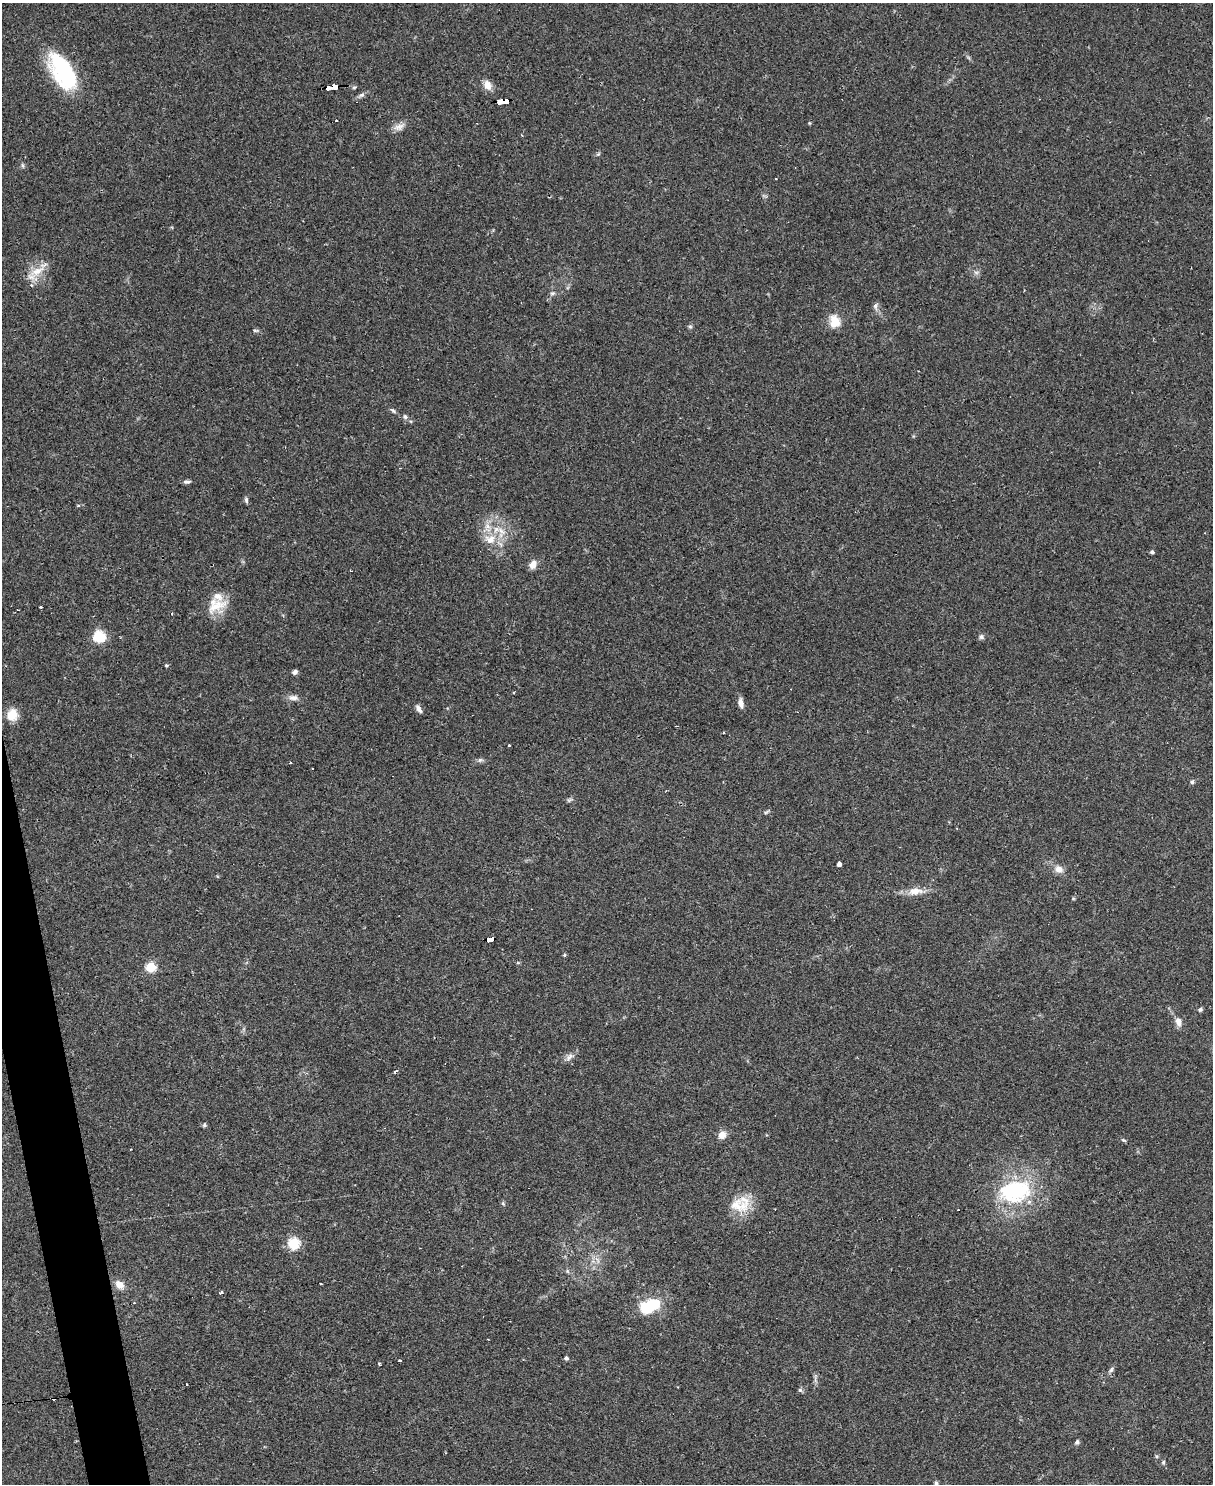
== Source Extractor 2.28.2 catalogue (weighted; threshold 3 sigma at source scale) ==
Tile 7 of 4 x 3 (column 3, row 2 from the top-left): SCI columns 2423-3633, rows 1728-3209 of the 4844 x 4824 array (HDU 1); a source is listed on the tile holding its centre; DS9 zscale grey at full resolution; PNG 1215 x 1486 px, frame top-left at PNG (2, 3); no overlay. Shown black and unused: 2% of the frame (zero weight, under 2 of 3 exposures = <1% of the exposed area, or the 3 px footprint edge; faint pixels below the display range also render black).
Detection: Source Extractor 2.28.2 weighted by HDU 2 'WHT'; one run over the whole footprint, this tile lists its part. Background 0.0698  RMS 0.0058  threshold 0.0262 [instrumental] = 3 sigma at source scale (4.5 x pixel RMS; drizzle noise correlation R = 1.50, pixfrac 1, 0.05/0.05 arcsec/px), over >= 5 px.
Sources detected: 85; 1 inside a brighter object's white glare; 8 cosmic-ray / hot-pixel residue — not listed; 3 inside a brighter listed object's ellipse — not listed separately; the other 73 listed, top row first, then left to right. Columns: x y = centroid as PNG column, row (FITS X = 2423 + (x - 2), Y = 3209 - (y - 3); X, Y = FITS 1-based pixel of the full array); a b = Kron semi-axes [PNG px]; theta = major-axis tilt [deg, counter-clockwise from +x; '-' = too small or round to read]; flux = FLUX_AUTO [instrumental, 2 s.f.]
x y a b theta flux
62 72 45 22 -59 49
488 85 13 9 -67 4.4
335 86 6 4 5 43
329 87 5 3 - 44
354 87 6 4 2 0.76
362 95 9 5 26 1.6
504 101 8 4 1 77
336 121 3 3 - 2.1
809 123 5 3 - 0.54
399 127 17 8 21 3.9
598 154 6 4 45 0.78
23 165 7 4 -81 0.91
37 271 25 10 28 8.5
976 272 7 4 -18 1.2
553 293 6 5 - 1.2
875 306 9 7 71 1.9
835 322 15 13 -84 8.2
690 327 6 4 -1 0.87
255 330 8 4 -1 0.89
393 411 9 5 -37 1.2
405 417 7 6 - 1.4
187 482 8 5 6 1.5
246 500 8 5 -82 1.2
78 506 3 3 - 0.93
501 531 19 12 -73 9.7
490 539 16 13 -10 9.1
1152 552 4 4 - 1.2
533 564 9 7 62 4.7
216 605 29 18 24 13
99 637 6 6 - 48
981 637 6 6 - 1.5
166 665 5 3 - 0.63
295 672 6 5 - 1.7
293 698 14 7 -1 3.2
741 703 13 6 -79 3.3
419 709 10 5 -61 2.4
12 715 15 12 81 8.4
509 745 3 3 - 0.85
480 760 7 5 44 1.2
290 763 3 3 - 0.62
1192 782 6 5 - 1
569 800 9 4 31 1
766 812 9 3 33 0.89
839 864 4 4 - 2
1059 869 10 9 - 4.1
915 891 22 10 3 6.9
490 939 9 4 5 160
564 955 5 3 - 0.59
151 967 6 6 - 32
1200 1009 5 5 - 1.1
1178 1021 11 8 -73 3.8
569 1057 13 7 40 2.8
395 1071 5 3 - 0.81
204 1125 6 5 - 0.85
722 1135 9 8 - 4.5
1124 1140 7 4 -20 0.76
1015 1191 44 28 9 54
741 1204 28 21 20 15
958 1210 3 2 - 0.41
294 1243 6 6 - 53
567 1271 6 4 -71 0.78
119 1285 12 9 -41 4.7
221 1293 3 3 - 9.6
650 1306 20 14 26 23
566 1358 5 4 - 1.1
400 1361 3 3 - 1.2
1111 1370 7 5 72 1.4
186 1385 3 2 - 0.76
800 1390 6 5 - 0.97
1077 1442 6 5 - 1.2
1156 1456 5 3 - 0.72
1163 1462 5 4 - 0.83
936 1483 5 4 - 0.93
Overlapping masked pixels (flux is a lower limit): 4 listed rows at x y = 335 86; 329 87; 504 101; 490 939